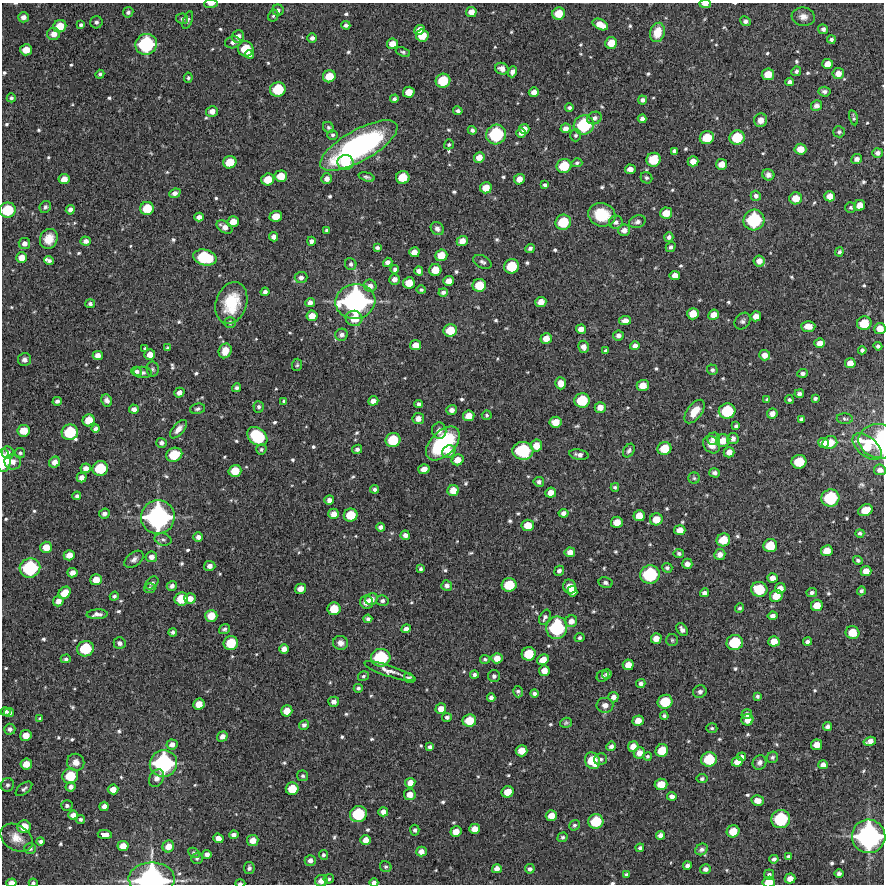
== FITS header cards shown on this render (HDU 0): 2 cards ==
NAXIS1  =                  882 /Length X axis
NAXIS2  =                  882 /Length Y axis

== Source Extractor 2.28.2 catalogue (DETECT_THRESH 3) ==
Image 882 x 882 px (HDU 0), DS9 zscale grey, 1 PNG px = 1 image px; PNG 886 x 886 px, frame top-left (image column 1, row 882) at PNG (2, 3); each listed source drawn as its Kron ellipse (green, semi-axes under 4 px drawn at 4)
Background 7480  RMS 250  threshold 761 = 3 sigma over >= 5 px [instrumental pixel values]
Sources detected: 658; of the 658, the 500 brightest by FLUX_AUTO listed and drawn (158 fainter detections omitted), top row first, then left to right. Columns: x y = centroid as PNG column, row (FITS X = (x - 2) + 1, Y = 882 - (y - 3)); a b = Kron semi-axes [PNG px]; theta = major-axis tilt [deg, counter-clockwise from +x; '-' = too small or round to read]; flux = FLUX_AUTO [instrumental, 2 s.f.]
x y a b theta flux
211 4 7 3 3 7.4e+04
705 4 6 3 -4 1.1e+05
278 10 5 5 - 5.5e+04
128 12 5 5 - 4.6e+04
471 12 5 5 - 1.3e+05
559 14 6 6 - 3.1e+05
273 16 6 5 - 3.3e+04
23 17 5 5 - 8.5e+04
803 17 11 9 -8 1.3e+05
182 19 6 5 - 4.5e+04
188 20 9 4 71 3.6e+04
745 21 5 5 - 5.7e+04
96 22 6 6 - 5.0e+04
600 24 8 5 -26 2.2e+05
81 25 4 4 - 4.5e+04
346 25 4 4 - 4.9e+04
60 26 6 6 - 3.4e+05
823 29 5 5 - 6.1e+04
420 30 5 4 - 1.5e+05
657 32 10 7 73 2.7e+05
54 34 6 6 - 1.4e+05
422 35 6 6 - 3.3e+05
238 36 6 5 - 1.0e+05
312 38 5 4 - 6.1e+04
831 39 4 4 - 4.5e+04
233 42 8 6 12 7.5e+04
611 43 6 5 - 2.5e+05
146 44 11 10 - 1.4e+06
392 44 5 5 - 1.6e+05
246 49 8 7 - 5.0e+05
26 50 6 5 - 2.3e+05
403 52 7 4 -22 3.3e+04
250 54 4 4 - 7.1e+04
828 64 5 5 - 1.7e+05
502 69 7 5 -25 9.6e+04
796 71 5 4 - 4.8e+04
512 72 5 4 - 7.1e+04
838 73 5 5 - 1.4e+05
100 74 4 4 - 3.4e+04
768 74 6 5 - 2.6e+05
329 76 6 6 - 3.1e+05
188 78 5 4 - 3.2e+04
443 81 7 7 - 5.4e+05
790 82 4 4 - 5.6e+04
278 89 8 7 - 6.4e+05
409 92 6 5 - 2.2e+05
534 92 5 4 - 1.2e+05
824 92 6 5 - 5.4e+04
11 98 4 4 - 3.6e+04
394 99 4 4 - 4.3e+04
642 100 4 4 - 5.6e+04
816 106 5 5 - 9.1e+04
569 108 4 4 - 3.9e+04
212 111 6 5 - 1.2e+05
458 111 5 4 - 4.7e+04
594 118 7 6 - 6.8e+04
853 118 8 3 -75 3.7e+04
642 119 4 4 - 6.0e+04
761 120 7 6 - 1.1e+05
584 125 10 9 - 1.1e+06
328 127 6 5 - 3.5e+04
565 128 5 4 - 9.3e+04
524 129 5 5 - 1.2e+05
472 130 4 4 - 5.1e+04
839 132 6 5 - 4.1e+04
521 133 5 4 - 7.8e+04
496 134 10 9 - 1.2e+06
333 135 5 5 - 3.4e+04
576 135 6 5 - 3.8e+04
707 138 7 6 - 4.3e+05
737 138 7 7 - 5.9e+05
449 144 5 5 - 3.2e+04
359 146 43 15 29 4.0e+06
800 149 6 5 - 2.1e+05
674 151 4 4 - 4.5e+04
878 153 5 5 - 7.1e+04
479 157 5 5 - 1.6e+05
857 159 5 5 - 8.5e+04
653 160 7 7 - 4.9e+05
693 161 5 5 - 1.6e+05
230 162 7 6 - 3.6e+05
346 162 8 7 - 4.2e+05
577 163 5 4 - 3.9e+04
721 164 5 5 - 1.8e+05
564 166 7 7 - 5.0e+05
630 169 5 5 - 1.3e+05
768 175 6 5 - 7.4e+04
281 176 6 6 - 2.9e+05
367 177 8 3 -17 3.9e+04
403 177 7 6 - 4.0e+05
646 178 6 5 - 3.5e+04
64 179 5 5 - 1.6e+05
268 179 6 6 - 2.9e+05
327 179 5 5 - 9.7e+04
519 179 5 5 - 1.4e+05
545 185 4 4 - 4.3e+04
486 188 6 5 - 2.3e+05
175 193 6 4 22 8.3e+04
756 196 5 5 - 6.0e+04
830 196 5 5 - 1.7e+05
796 198 6 6 - 2.4e+05
859 205 6 5 - 1.8e+05
45 207 6 5 - 4.2e+04
147 208 7 6 - 4.3e+05
851 208 5 5 - 3.5e+04
8 210 8 7 - 6.8e+05
70 210 5 4 - 6.2e+04
666 213 6 5 - 2.5e+05
602 215 14 11 -16 6.2e+05
276 216 6 5 - 2.3e+05
199 217 5 4 - 8.6e+04
754 220 10 10 - 1.3e+06
233 222 6 5 - 2.0e+05
563 222 8 7 - 6.0e+05
616 222 7 6 - 6.2e+04
637 222 8 6 20 6.4e+04
224 227 9 5 -32 1.2e+05
437 229 7 6 - 6.2e+04
327 230 4 3 - 3.1e+04
624 230 6 5 - 1.1e+05
274 237 5 4 - 9.1e+04
669 237 5 4 - 5.7e+04
49 239 10 8 65 2.4e+05
86 241 5 4 - 8.2e+04
311 241 4 4 - 6.2e+04
462 241 5 5 - 1.5e+05
24 244 6 5 - 9.2e+04
671 247 5 4 - 4.7e+04
377 248 4 4 - 4.5e+04
530 248 5 4 - 5.4e+04
414 252 5 5 - 1.4e+05
839 252 4 4 - 4.1e+04
441 255 6 6 - 2.7e+05
205 257 12 8 -13 1.1e+06
22 258 5 5 - 1.7e+05
49 261 5 4 - 5.1e+04
759 261 5 5 - 1.3e+05
388 262 5 4 - 7.3e+04
482 262 10 6 -25 5.2e+04
351 264 6 5 - 5.1e+04
512 266 7 7 - 5.7e+05
395 269 4 4 - 4.9e+04
435 270 6 6 - 2.6e+05
419 271 4 4 - 7.4e+04
675 275 5 4 - 1.3e+05
301 277 6 5 - 6.4e+04
394 279 5 5 - 1.0e+05
448 281 5 5 - 1.6e+05
409 283 6 6 - 2.5e+05
479 285 7 6 - 3.8e+05
370 286 6 6 - 9.1e+04
421 290 5 4 - 3.5e+04
265 292 4 4 - 6.0e+04
443 292 4 4 - 5.4e+04
355 301 20 17 11 3.8e+06
541 302 5 5 - 1.8e+05
231 303 21 15 71 6.6e+05
310 303 5 4 - 8.4e+04
90 304 5 4 - 4.2e+04
693 314 6 5 - 2.5e+05
714 315 5 5 - 1.6e+05
312 316 5 5 - 1.7e+05
756 316 5 5 - 1.4e+05
354 318 8 7 - 2.5e+05
625 320 6 4 6 1.0e+05
743 321 9 7 50 5.3e+04
230 322 6 5 - 4.3e+04
864 323 7 6 - 4.2e+05
808 326 7 5 -1 1.3e+05
880 328 5 5 - 2.0e+05
581 329 5 4 - 1.2e+05
450 330 6 6 - 3.6e+05
341 335 6 6 - 7.1e+04
618 336 5 5 - 7.5e+04
546 338 5 5 - 1.8e+05
820 343 5 5 - 1.3e+05
416 345 5 5 - 1.7e+05
635 346 5 4 - 8.4e+04
878 346 4 4 - 5.1e+04
583 347 6 5 - 1.1e+05
168 348 4 3 - 3.1e+04
145 349 4 3 - 3.1e+04
862 350 4 4 - 5.1e+04
225 351 7 6 - 1.7e+05
606 351 4 3 - 4.0e+04
150 354 5 5 - 1.6e+05
98 355 5 4 - 1.2e+05
765 355 5 5 - 1.3e+05
24 359 6 6 - 7.7e+04
850 363 5 5 - 1.6e+05
297 365 6 5 - 3.2e+04
153 369 7 6 - 3.8e+04
712 370 5 5 - 4.4e+04
137 371 5 4 - 4.3e+04
142 372 9 5 -7 4.9e+04
803 373 5 4 - 5.2e+04
561 383 6 5 - 1.7e+05
643 385 6 5 - 1.8e+05
237 388 4 4 - 4.3e+04
179 393 5 4 - 9.2e+04
799 394 4 4 - 5.9e+04
815 398 4 3 - 3.9e+04
107 400 6 5 - 7.2e+04
582 400 8 7 - 6.3e+05
767 400 4 3 - 3.7e+04
789 400 4 4 - 3.6e+04
57 401 4 4 - 5.8e+04
284 401 4 3 - 3.3e+04
373 401 5 4 - 1.1e+05
419 404 4 4 - 5.7e+04
259 407 6 5 - 4.4e+04
600 407 5 5 - 1.4e+05
134 409 5 4 - 9.4e+04
197 409 8 5 13 3.8e+04
451 410 5 5 - 8.9e+04
727 411 8 7 - 7.4e+05
695 412 13 7 54 2.5e+05
772 413 5 5 - 1.2e+05
487 415 5 5 - 3.3e+04
469 416 6 5 - 1.9e+05
418 418 6 5 - 1.2e+05
801 419 4 3 - 4.5e+04
845 419 8 5 -3 3.4e+04
89 420 6 6 - 2.8e+05
556 422 6 5 - 2.2e+05
736 426 4 3 - 4.1e+04
96 429 4 4 - 6.0e+04
178 429 11 5 49 1.1e+05
24 431 6 5 - 2.8e+05
439 431 8 7 - 9.4e+04
70 432 8 8 - 7.5e+05
257 436 11 8 -40 1.1e+06
713 439 6 6 - 7.6e+04
733 439 6 5 - 8.5e+04
393 440 7 7 - 5.8e+05
723 441 6 6 - 2.1e+05
880 441 21 17 -11 1.1e+06
161 443 5 5 - 6.6e+04
443 443 21 12 45 1.6e+06
824 443 5 5 - 1.4e+05
830 443 7 6 - 2.8e+05
711 445 9 7 -50 1.7e+05
536 446 6 5 - 2.1e+05
867 446 17 9 -41 4.7e+05
261 449 5 5 - 3.6e+04
357 449 5 4 - 6.0e+04
664 449 7 6 - 3.9e+05
449 451 7 6 - 1.7e+05
523 451 10 9 - 1.2e+06
629 451 7 5 57 4.9e+04
729 452 5 5 - 1.4e+05
8 453 6 6 - 8.3e+04
20 453 5 4 - 3.3e+04
174 455 8 7 - 5.4e+05
579 455 10 5 -11 7.6e+04
457 460 6 5 - 1.8e+05
4 461 11 7 89 6.4e+05
13 462 8 7 - 1.1e+05
55 462 6 5 - 1.2e+05
799 462 7 7 - 5.1e+05
86 468 5 4 - 9.4e+04
100 468 8 7 - 6.6e+05
424 469 5 5 - 1.7e+05
880 470 6 5 - 9.3e+04
235 471 6 6 - 3.3e+05
715 473 5 4 - 6.4e+04
82 478 5 4 - 1.0e+05
694 478 5 5 - 3.3e+04
539 482 5 5 - 5.5e+04
615 487 4 3 - 3.2e+04
374 489 4 4 - 4.5e+04
453 490 6 5 - 2.1e+05
551 493 5 5 - 1.6e+05
77 496 4 4 - 3.8e+04
830 498 9 8 - 9.7e+05
329 500 5 4 - 8.6e+04
865 510 7 5 25 3.0e+05
563 513 5 4 - 7.7e+04
104 514 5 5 - 7.1e+04
334 514 5 5 - 1.4e+05
351 515 7 6 - 4.2e+05
639 516 6 5 - 2.2e+05
158 517 17 16 - 3.2e+06
656 519 6 6 - 2.5e+05
617 522 6 5 - 2.2e+05
528 525 6 5 - 2.8e+05
380 527 4 4 - 7.5e+04
680 530 5 5 - 1.5e+05
860 533 4 4 - 4.3e+04
405 535 4 4 - 7.0e+04
198 537 5 4 - 8.2e+04
163 540 8 6 -14 4.6e+04
723 540 7 6 - 3.7e+05
770 546 7 6 - 4.2e+05
46 547 6 5 - 2.0e+05
827 551 6 5 - 2.2e+05
570 552 5 5 - 1.3e+05
679 553 5 4 - 5.0e+04
720 554 5 5 - 1.1e+05
69 555 5 5 - 1.7e+05
151 557 6 5 - 1.0e+05
134 559 11 6 38 7.4e+04
858 560 5 4 - 3.7e+04
687 564 5 5 - 9.9e+04
210 566 6 5 - 8.7e+04
30 568 10 9 - 1.3e+06
667 568 5 5 - 4.1e+04
421 569 4 3 - 4.2e+04
559 571 5 4 - 5.8e+04
866 571 5 5 - 1.6e+05
72 573 5 4 - 1.1e+05
650 574 10 9 - 1.1e+06
773 578 5 4 - 1.1e+05
96 580 6 5 - 2.1e+05
152 583 7 5 47 4.6e+04
605 583 7 5 -14 4.4e+04
509 585 7 7 - 5.1e+05
172 586 5 4 - 6.8e+04
447 586 5 5 - 6.4e+04
570 587 7 6 - 2.6e+05
150 588 6 5 - 3.4e+04
780 588 5 5 - 1.4e+05
301 589 6 5 - 1.4e+05
759 589 8 7 - 6.3e+05
572 591 5 5 - 1.2e+05
861 591 4 4 - 4.4e+04
812 592 5 4 - 5.0e+04
65 593 7 5 45 2.6e+05
704 593 4 4 - 6.9e+04
114 596 5 4 - 4.3e+04
776 596 6 6 - 2.8e+05
181 599 7 6 - 4.1e+05
190 599 5 5 - 1.5e+05
371 599 6 5 - 1.1e+05
58 601 5 5 - 1.1e+05
382 601 6 5 - 5.1e+04
366 602 6 6 - 1.3e+05
817 605 6 5 - 2.3e+05
740 608 5 4 - 3.3e+04
334 609 6 6 - 3.7e+05
97 614 10 5 3 9.1e+04
211 616 6 6 - 3.0e+05
773 616 5 4 - 7.7e+04
545 617 8 5 63 5.5e+04
368 619 4 4 - 5.1e+04
571 621 6 5 - 1.2e+05
557 628 11 10 - 1.4e+06
224 629 6 5 - 4.5e+04
406 629 5 4 - 8.0e+04
682 629 7 5 -57 7.3e+04
173 632 4 4 - 4.2e+04
852 633 7 6 - 3.3e+05
579 638 5 4 - 3.8e+04
656 638 5 5 - 1.6e+05
672 640 6 6 - 3.1e+04
774 641 5 5 - 1.9e+05
735 642 8 7 - 7.6e+05
807 642 4 4 - 6.1e+04
120 643 6 5 - 7.3e+04
231 643 7 7 - 5.0e+05
341 643 7 7 - 9.6e+04
85 649 8 7 - 7.2e+05
284 649 5 5 - 1.0e+05
529 654 7 6 - 4.5e+05
381 658 9 9 - 1.1e+06
497 658 5 5 - 1.8e+05
66 659 5 4 - 4.3e+04
485 659 5 4 - 3.5e+04
543 660 6 5 - 1.9e+05
628 665 5 5 - 1.8e+05
390 671 27 5 -18 1.4e+05
544 671 5 5 - 1.6e+05
607 674 5 4 - 5.3e+04
474 675 4 4 - 4.9e+04
363 676 6 5 - 3.2e+04
494 676 6 6 - 5.8e+04
603 676 6 5 - 4.2e+04
409 678 6 4 -36 4.3e+04
641 684 4 4 - 6.2e+04
358 688 4 4 - 3.7e+04
518 692 6 4 -73 4.0e+04
700 692 7 6 - 5.9e+04
534 694 4 4 - 5.6e+04
757 696 4 4 - 3.7e+04
613 697 5 5 - 9.0e+04
491 698 4 4 - 6.4e+04
334 702 5 5 - 7.8e+04
665 702 7 7 - 5.4e+05
199 704 6 5 - 1.9e+05
605 705 8 7 - 8.9e+04
441 709 5 5 - 1.5e+05
5 711 5 4 - 4.6e+04
287 711 5 5 - 2.1e+05
9 713 5 4 - 6.0e+04
746 714 5 4 - 6.2e+04
664 716 4 4 - 4.0e+04
447 717 5 4 - 4.3e+04
40 718 4 3 - 3.2e+04
747 720 6 6 - 1.7e+05
469 721 7 6 - 3.5e+05
638 721 5 5 - 1.7e+05
566 723 6 5 - 3.5e+04
304 725 5 4 - 5.8e+04
827 726 4 4 - 6.3e+04
712 728 5 5 - 3.4e+04
10 729 5 5 - 6.6e+04
26 735 5 5 - 1.9e+05
222 736 5 5 - 9.7e+04
870 741 6 4 17 1.0e+05
172 744 5 5 - 9.8e+04
817 745 5 5 - 1.7e+05
611 746 5 4 - 6.3e+04
633 746 5 5 - 1.6e+05
430 747 4 4 - 4.9e+04
662 750 7 6 - 3.4e+05
522 751 6 5 - 2.4e+05
639 753 6 5 - 1.1e+05
647 756 4 4 - 3.2e+04
742 757 4 4 - 5.8e+04
772 757 6 5 - 4.0e+04
601 759 6 6 - 5.2e+04
709 759 8 7 - 6.1e+05
592 761 8 7 - 5.2e+05
76 762 9 8 - 1.4e+05
737 762 6 5 - 1.5e+05
759 762 7 6 - 7.4e+04
163 763 14 13 - 2.1e+06
26 764 6 5 - 2.0e+05
823 765 5 4 - 9.0e+04
70 776 8 7 - 5.5e+05
303 776 5 5 - 3.6e+04
157 778 9 7 58 9.9e+04
702 779 5 4 - 3.5e+04
410 783 5 5 - 1.4e+05
661 784 6 6 - 2.8e+05
7 785 7 6 - 4.6e+04
71 787 5 5 - 7.3e+04
24 789 9 5 37 4.7e+04
113 789 5 5 - 1.4e+05
292 789 6 6 - 3.6e+05
508 792 6 5 - 2.4e+05
410 794 6 5 - 1.6e+05
672 796 5 4 - 7.3e+04
758 801 6 5 - 1.7e+05
67 806 6 5 - 4.5e+04
104 806 5 4 - 8.3e+04
383 812 5 4 - 1.1e+05
358 814 8 8 - 8.3e+05
73 815 5 4 - 1.0e+05
551 816 6 5 - 1.9e+05
80 819 4 4 - 4.1e+04
781 819 9 9 - 1.1e+06
596 821 7 7 - 6.1e+05
574 825 5 5 - 3.4e+04
24 827 7 6 - 3.2e+05
474 829 5 5 - 1.5e+05
415 830 5 4 - 4.5e+04
733 831 6 6 - 3.2e+05
456 832 5 5 - 1.9e+05
105 835 7 4 -4 1.3e+05
234 835 5 4 - 7.0e+04
660 835 4 4 - 7.5e+04
869 836 17 16 - 3.5e+06
563 837 5 4 - 3.4e+04
17 838 17 12 -35 2.3e+05
218 838 5 4 - 1.1e+05
253 840 6 5 - 1.6e+05
366 840 5 5 - 1.3e+05
41 841 4 4 - 4.9e+04
123 846 5 5 - 1.7e+05
168 846 6 5 - 1.6e+05
30 848 6 5 - 4.5e+04
640 848 4 4 - 4.7e+04
701 849 7 5 32 5.7e+04
421 852 5 5 - 1.1e+05
194 853 6 4 -27 3.1e+04
207 854 4 4 - 7.7e+04
323 855 5 4 - 3.9e+04
789 857 4 3 - 4.1e+04
197 858 6 5 - 3.4e+04
774 859 5 4 - 5.6e+04
310 861 5 5 - 7.1e+04
687 866 4 4 - 6.5e+04
386 867 6 5 - 3.6e+04
249 868 6 5 - 4.9e+04
497 869 5 4 - 1.2e+05
530 869 5 4 - 4.9e+04
705 869 5 5 - 7.1e+04
769 874 5 5 - 4.4e+04
839 874 4 4 - 5.7e+04
627 875 4 4 - 4.4e+04
152 879 23 16 0 3.6e+06
329 879 5 4 - 3.6e+04
790 879 5 5 - 1.4e+05
321 881 6 5 - 1.3e+05
374 882 4 4 - 6.7e+04
769 882 6 5 - 2.7e+05
11 883 5 4 - 9.5e+04
33 883 4 3 - 3.2e+04
240 883 5 3 - 4.0e+04
At the frame edge (FLAGS 8, measured only in part): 15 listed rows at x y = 211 4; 705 4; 8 210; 880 328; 880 441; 4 461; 880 470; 869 836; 152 879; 321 881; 374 882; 769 882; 11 883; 33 883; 240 883
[158 fainter detections neither listed nor drawn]

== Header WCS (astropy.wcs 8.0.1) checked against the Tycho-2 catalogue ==
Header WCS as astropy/WCSLIB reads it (CRVAL/CRPIX/CD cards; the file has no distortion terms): RA---TAN/DEC--TAN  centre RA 20:22:00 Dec -51:48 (305.50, -51.80 deg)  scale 1.02 arcsec/px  FOV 15.0' x 15.0'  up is +2 deg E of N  parity normal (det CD < 0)
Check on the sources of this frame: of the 60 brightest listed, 4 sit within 2.0 arcsec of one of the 5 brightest Tycho-2 stars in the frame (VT <= 11.44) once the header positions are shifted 0.72 arcsec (0.09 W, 0.71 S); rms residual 0.68 arcsec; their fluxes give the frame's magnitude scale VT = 27.49 - 2.5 log10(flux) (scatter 0.19 mag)
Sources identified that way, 4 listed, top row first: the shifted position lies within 2.0 arcsec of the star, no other Tycho-2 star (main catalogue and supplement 1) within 4.0 arcsec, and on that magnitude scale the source's flux lands within +1.5 / -3 mag of the star's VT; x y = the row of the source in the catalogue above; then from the Tycho-2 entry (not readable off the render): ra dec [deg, ICRS J2000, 3 dp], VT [Tycho-2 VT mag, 2 dp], TYC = Tycho-2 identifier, HIP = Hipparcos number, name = IAU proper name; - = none
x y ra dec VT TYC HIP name
355 301 305.542 -51.757 10.88 8417-248-1 - -
158 517 305.629 -51.820 11.44 8417-671-1 - -
869 836 305.298 -51.903 11.28 8417-794-1 - -
152 879 305.626 -51.923 10.79 8417-847-1 - -